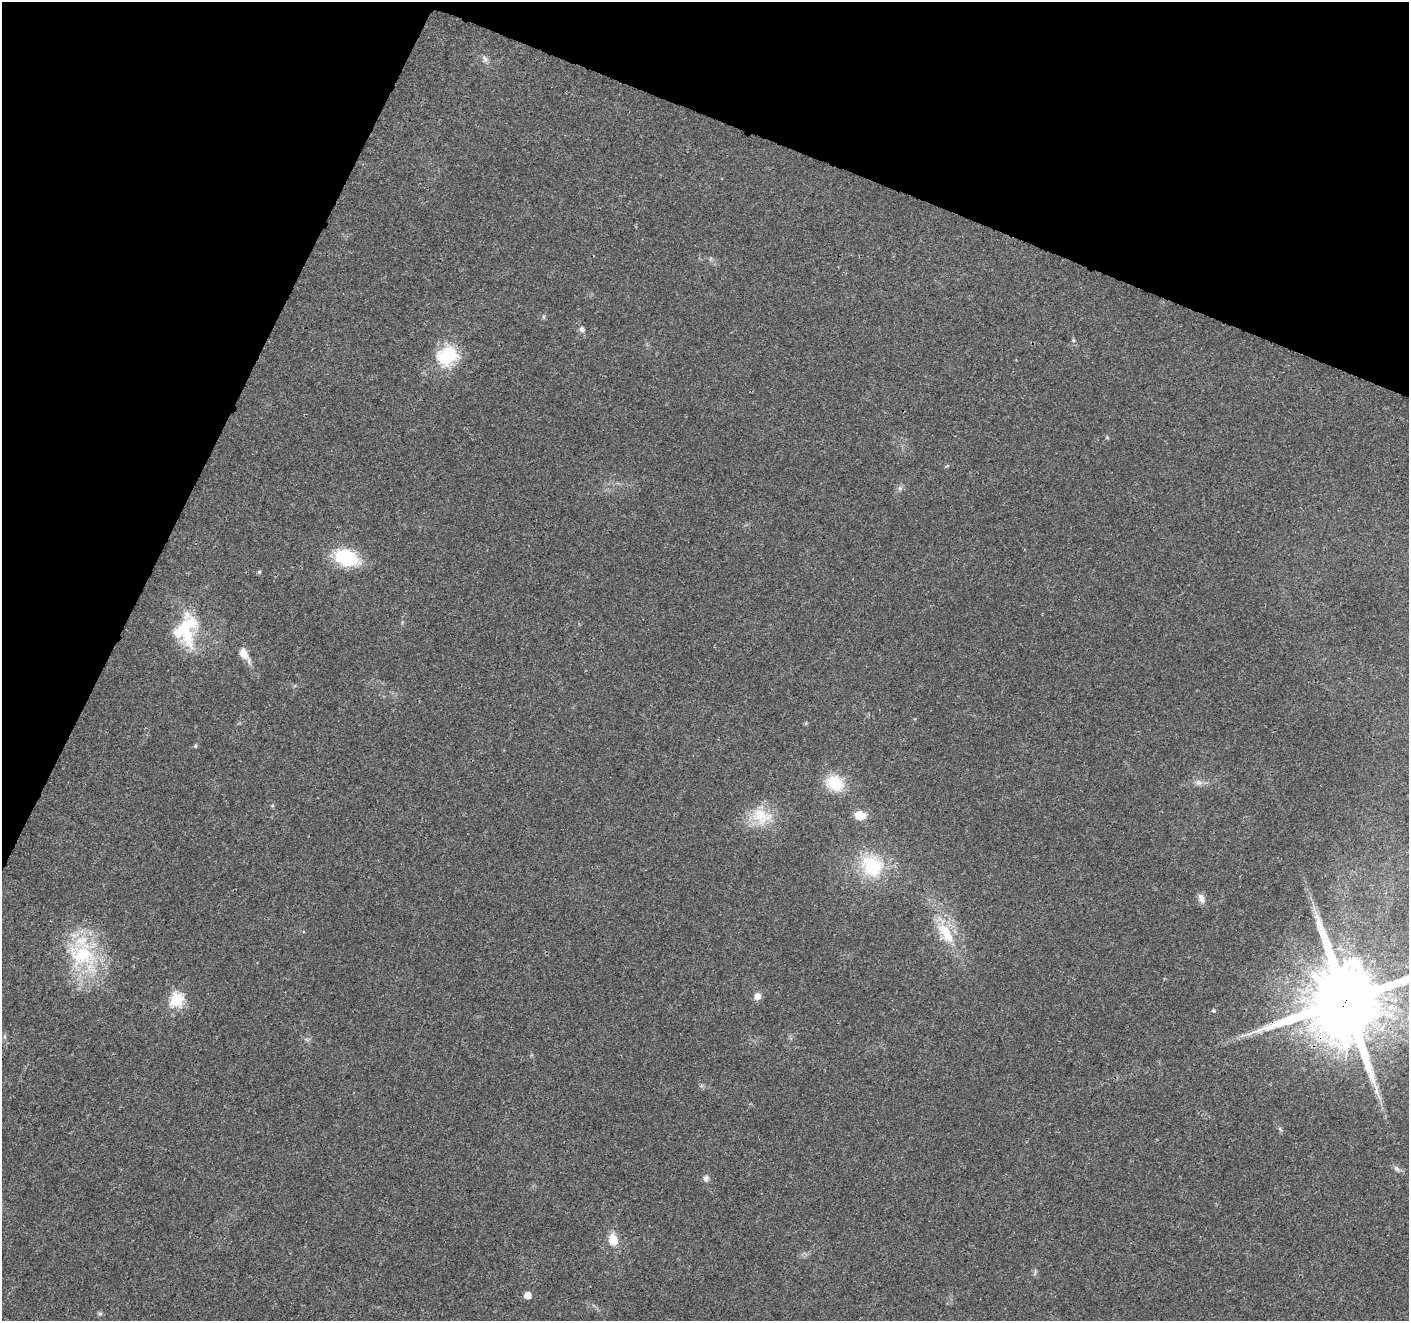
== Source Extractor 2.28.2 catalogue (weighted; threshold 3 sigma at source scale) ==
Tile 2 of 4 x 4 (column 2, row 1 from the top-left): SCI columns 1413-2819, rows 4168-5486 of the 5644 x 5762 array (HDU 1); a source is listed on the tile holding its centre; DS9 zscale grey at full resolution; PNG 1411 x 1323 px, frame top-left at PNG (2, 2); no overlay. Shown black and unused: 21% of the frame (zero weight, under 3 of 4 exposures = <1% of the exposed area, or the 3 px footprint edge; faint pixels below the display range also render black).
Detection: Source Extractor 2.28.2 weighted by HDU 2 'WHT'; one run over the whole footprint, this tile lists its part. Background 0.0255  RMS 0.0032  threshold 0.0142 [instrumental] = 3 sigma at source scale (4.5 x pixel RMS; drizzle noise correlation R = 1.50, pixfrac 1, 0.0396/0.0396 arcsec/px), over >= 5 px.
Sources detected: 31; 2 inside a brighter listed object's ellipse — not listed separately; the other 29 listed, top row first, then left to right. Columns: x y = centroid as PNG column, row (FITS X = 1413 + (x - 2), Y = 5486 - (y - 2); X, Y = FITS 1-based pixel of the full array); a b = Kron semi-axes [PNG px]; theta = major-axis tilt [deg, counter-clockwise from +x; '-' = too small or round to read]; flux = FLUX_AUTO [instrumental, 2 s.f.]
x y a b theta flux
485 59 9 7 -58 1
582 329 6 6 - 1.1
1073 340 6 4 -73 0.46
447 356 23 19 28 16
900 488 6 6 - 0.78
346 558 25 16 -20 18
259 572 5 4 - 0.52
187 624 48 25 84 19
244 654 13 9 -61 3.6
195 746 5 4 - 0.5
1199 782 10 7 -20 1.5
834 783 21 17 -30 10
272 805 5 3 - 0.34
860 815 11 8 -12 4.5
761 816 30 20 -18 10
872 866 28 24 -43 18
1201 898 12 8 -65 1.9
946 933 34 14 -59 11
82 955 45 32 -20 26
757 996 9 8 - 2
176 1000 6 6 - 41
1346 1000 23 21 47 4800
1213 1011 5 4 - 0.42
1280 1129 7 4 -58 0.51
1396 1169 9 6 -49 1
706 1178 7 7 - 1.2
613 1239 11 8 -75 5.7
527 1295 5 5 - 3.6
100 1314 6 5 - 0.57
Overlapping masked pixels (flux is a lower limit): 1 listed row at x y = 1346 1000
Isophote crosses this tile's border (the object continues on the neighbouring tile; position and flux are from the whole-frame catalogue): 1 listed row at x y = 1346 1000